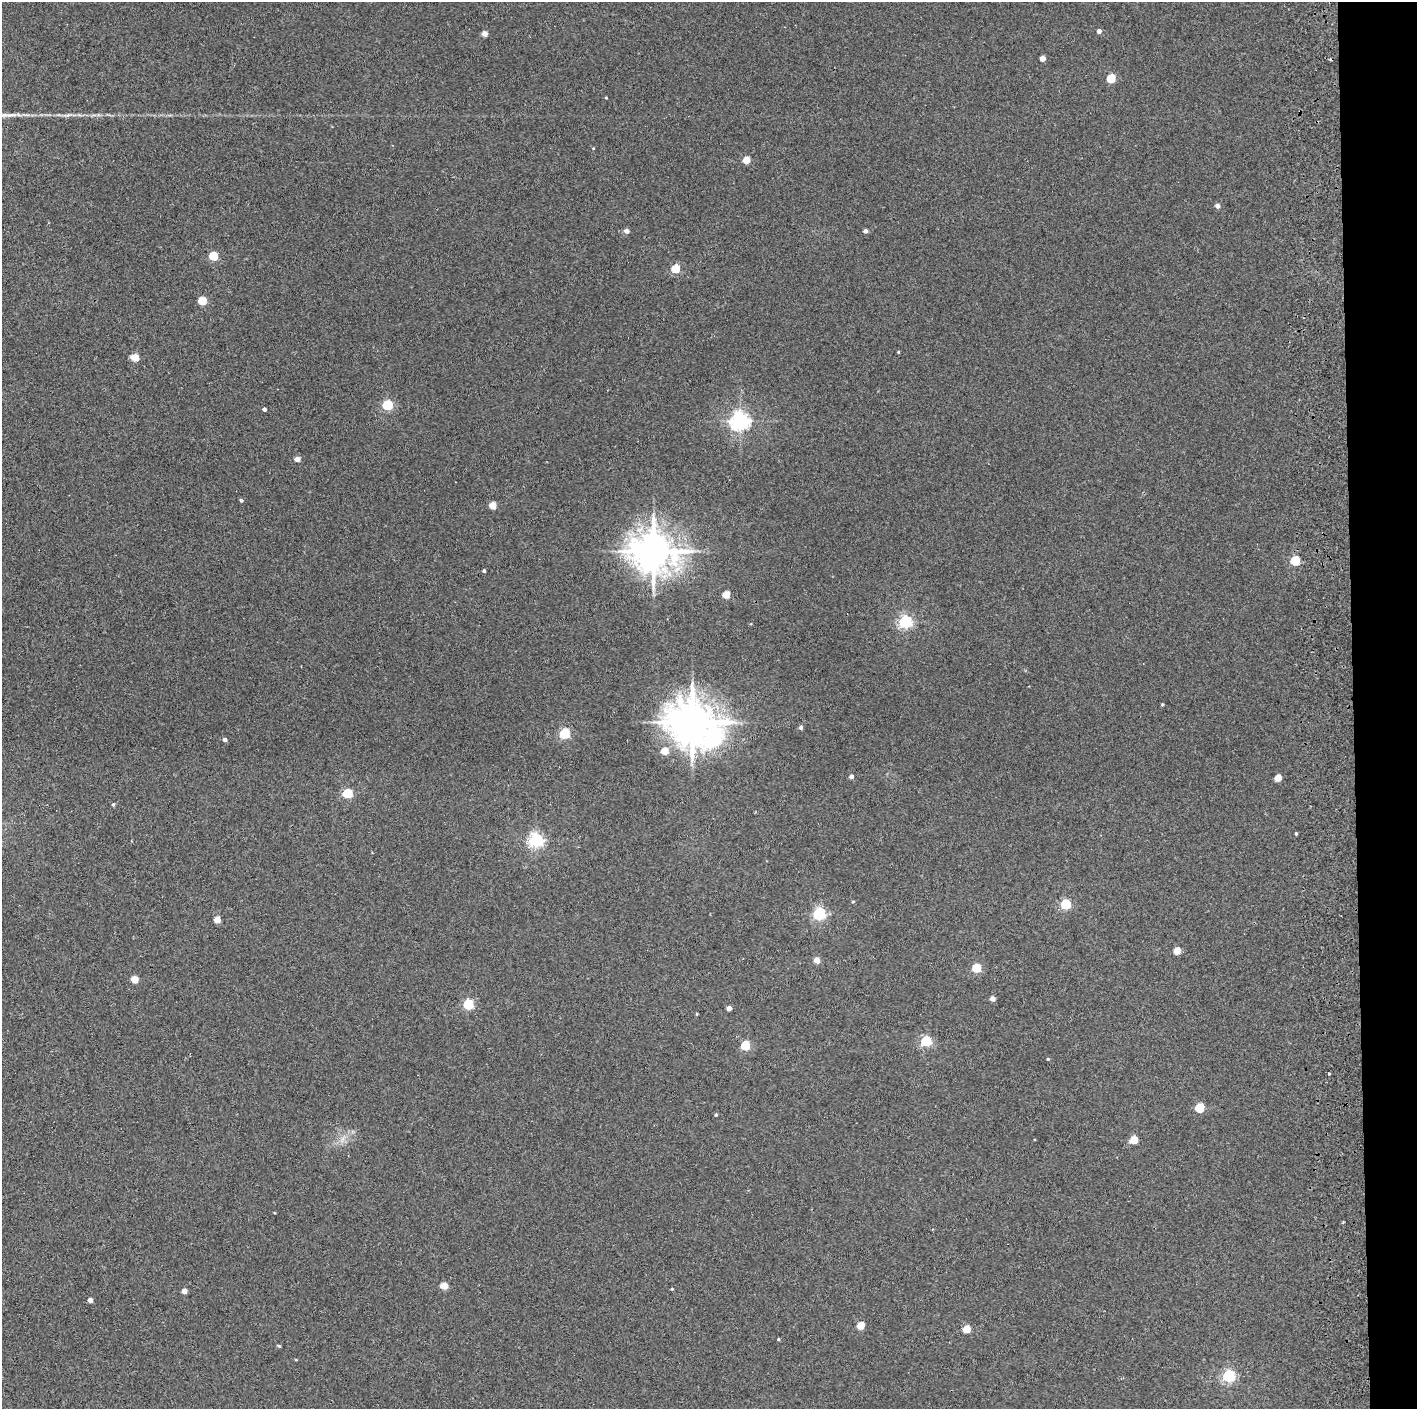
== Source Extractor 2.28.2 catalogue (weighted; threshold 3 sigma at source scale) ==
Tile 6 of 3 x 3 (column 3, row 2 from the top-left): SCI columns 2890-4304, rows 1410-2816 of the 4361 x 4228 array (HDU 1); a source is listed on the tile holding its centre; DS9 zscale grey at full resolution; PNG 1419 x 1411 px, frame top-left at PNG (2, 2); no overlay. Shown black and unused: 5% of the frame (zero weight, under 2 of 3 exposures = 3% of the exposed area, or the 3 px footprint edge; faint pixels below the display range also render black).
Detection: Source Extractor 2.28.2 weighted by HDU 2 'WHT'; one run over the whole footprint, this tile lists its part. Background 0.0355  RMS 0.0063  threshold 0.0283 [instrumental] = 3 sigma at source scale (4.5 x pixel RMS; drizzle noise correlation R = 1.50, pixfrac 1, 0.05/0.05 arcsec/px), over >= 5 px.
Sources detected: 67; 1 cosmic-ray / hot-pixel residue — not listed; the other 66 listed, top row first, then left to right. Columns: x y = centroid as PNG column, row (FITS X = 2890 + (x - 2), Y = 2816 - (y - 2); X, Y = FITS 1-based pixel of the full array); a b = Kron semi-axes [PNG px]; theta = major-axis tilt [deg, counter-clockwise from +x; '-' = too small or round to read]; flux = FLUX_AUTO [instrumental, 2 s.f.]
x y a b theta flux
1099 31 4 4 - 2.6
485 34 4 4 - 5.3
1042 58 4 4 - 5.5
1111 78 5 5 - 26
606 98 4 3 - 0.48
746 160 5 4 - 13
1217 206 4 4 - 2.8
626 231 5 4 - 3.2
865 231 4 4 - 2.4
213 256 5 5 - 27
675 269 5 5 - 22
202 301 5 5 - 22
898 352 4 3 - 0.59
135 357 5 4 - 15
388 405 5 5 - 50
264 409 4 3 - 1.9
740 421 7 6 - 300
297 459 4 4 - 4.9
241 500 4 4 - 1.2
493 505 5 4 - 11
653 551 12 11 - 1800
1295 560 5 5 - 32
484 571 3 3 - 1.3
726 594 5 4 - 14
905 621 5 5 - 110
1162 704 4 3 - 0.67
692 722 13 12 - 2400
801 727 4 4 - 1.8
564 733 5 5 - 59
709 739 15 9 38 97
225 740 4 4 - 2.1
665 751 5 4 - 12
851 776 4 4 - 2.6
1278 778 5 4 - 12
348 793 5 5 - 40
113 804 4 4 - 1.1
1296 834 4 3 - 0.76
536 840 6 5 - 160
853 902 5 3 - 0.58
1066 904 5 5 - 47
819 913 5 5 - 100
217 920 4 4 - 11
1177 951 5 4 - 12
817 960 4 4 - 7.5
976 968 5 5 - 31
135 979 5 4 - 14
992 999 4 4 - 4.3
468 1004 5 5 - 52
729 1008 4 4 - 4
697 1014 3 3 - 0.56
926 1041 5 5 - 58
745 1045 5 5 - 34
1048 1059 3 3 - 0.71
1329 1074 3 2 - 0.56
1200 1108 5 5 - 30
716 1115 4 3 - 0.76
1134 1140 5 5 - 18
444 1286 5 4 - 13
672 1289 4 3 - 0.6
184 1291 4 4 - 4.9
90 1300 4 4 - 4.2
860 1325 5 4 - 15
967 1329 5 4 - 18
778 1339 4 3 - 0.71
279 1346 5 4 - 0.69
1229 1376 5 5 - 98